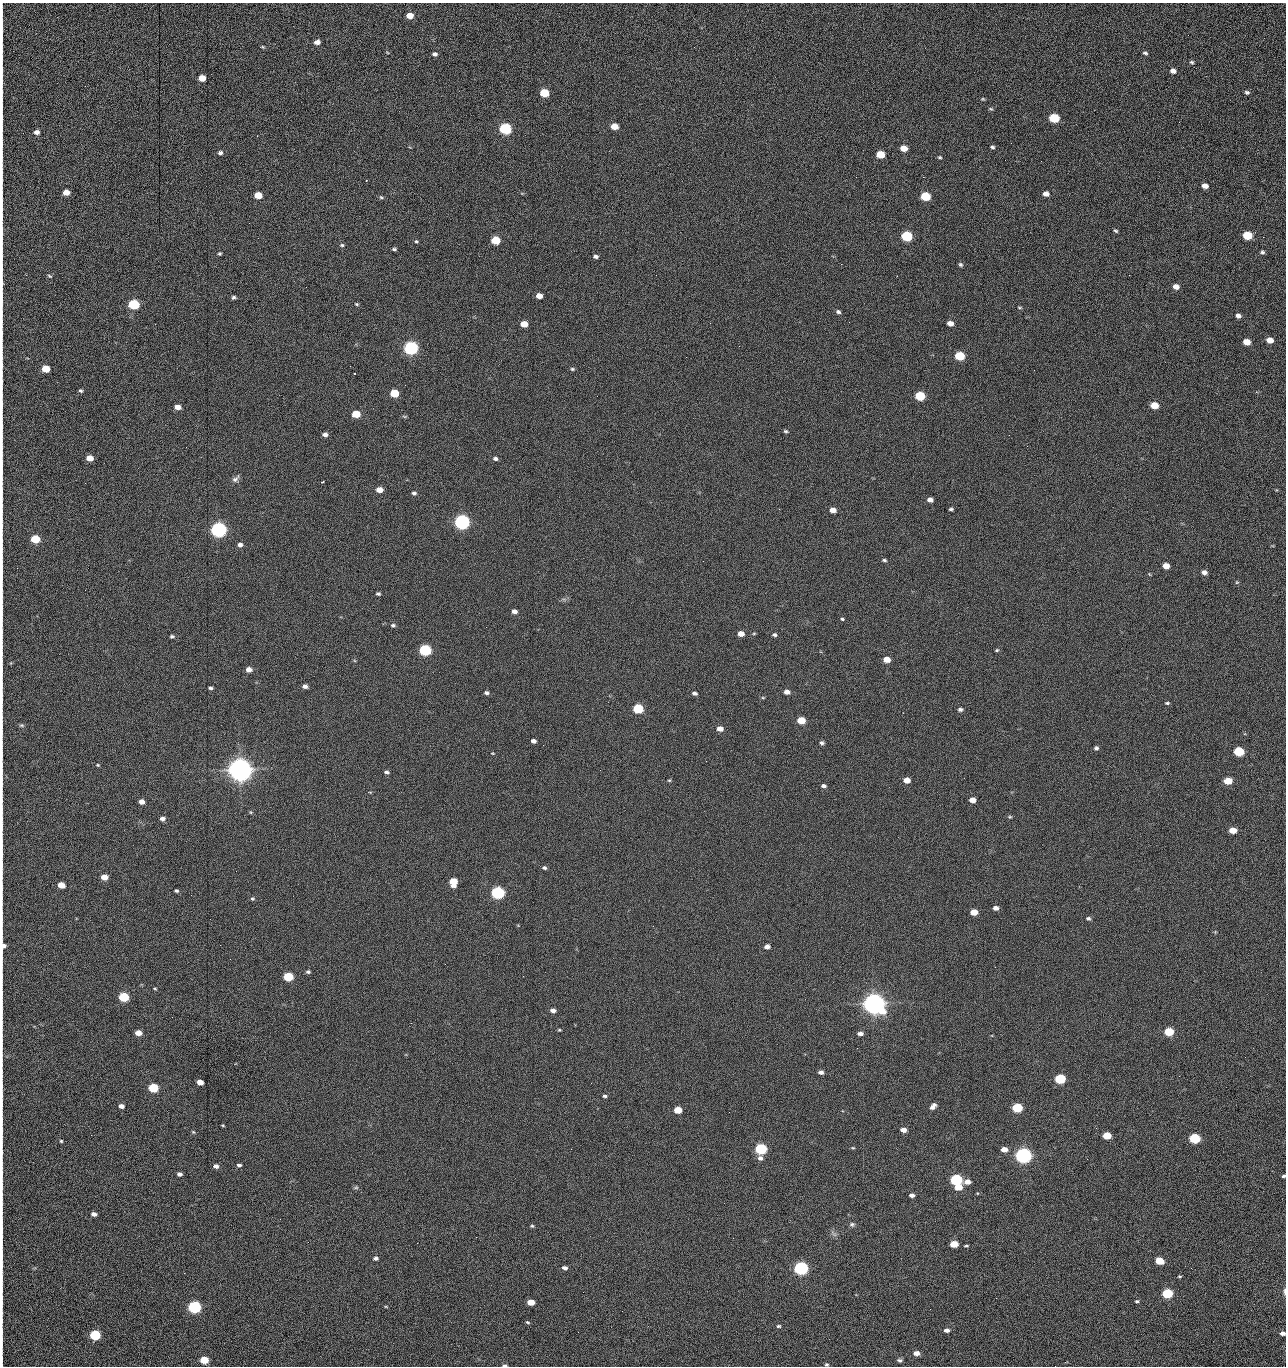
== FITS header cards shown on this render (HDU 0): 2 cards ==
NAXIS1  =                 1284 /fastest changing axis
NAXIS2  =                 1364 /next to fastest changing axis

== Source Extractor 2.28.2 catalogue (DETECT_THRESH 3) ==
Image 1284 x 1364 px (HDU 0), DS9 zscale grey, 1 PNG px = 1 image px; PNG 1288 x 1368 px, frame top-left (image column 1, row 1364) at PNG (2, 3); no overlay
Background 147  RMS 15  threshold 44.7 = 3 sigma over >= 5 px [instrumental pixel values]
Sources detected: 273; all 273 listed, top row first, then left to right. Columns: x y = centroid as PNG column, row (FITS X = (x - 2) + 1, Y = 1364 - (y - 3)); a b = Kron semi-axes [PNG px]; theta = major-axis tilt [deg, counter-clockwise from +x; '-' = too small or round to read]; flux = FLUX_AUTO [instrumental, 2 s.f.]
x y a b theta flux
410 16 6 5 - 1.3e+04
2 26 31 2 90 5.5e+03
1188 35 3 2 - 7.6e+02
317 42 5 4 - 5.2e+03
263 47 5 3 - 1.1e+03
387 52 5 3 - 7.5e+02
1145 53 6 5 - 1.8e+03
435 54 6 5 - 2.5e+03
2 59 21 2 90 4.4e+03
1192 62 6 5 - 1.7e+03
1173 71 6 5 - 4.5e+03
202 78 5 5 - 1.4e+04
1247 92 6 5 - 2.1e+03
2 93 14 2 90 2.8e+03
544 93 6 5 - 4.2e+04
983 99 5 4 - 1.2e+03
991 109 7 4 -18 1.4e+03
2 118 10 2 90 2.0e+03
1054 118 6 5 - 6.1e+04
1179 122 3 2 - 8.4e+02
614 126 6 5 - 1.4e+04
505 129 6 5 - 1.6e+05
37 132 6 5 - 4.9e+03
257 136 3 2 - 1.4e+03
2 143 22 2 90 4.4e+03
992 147 6 4 -22 1.9e+03
904 148 6 5 - 1.2e+04
220 153 6 5 - 2.4e+03
880 154 6 5 - 2.8e+04
940 157 5 3 - 1.4e+03
1005 160 2 2 - 7.4e+02
1041 161 2 2 - 1.2e+03
856 177 2 2 - 1.5e+03
923 177 2 2 - 2.1e+04
366 180 3 3 - 1.2e+03
1205 186 5 4 - 6.5e+03
66 192 5 5 - 1.0e+04
1046 194 6 5 - 5.9e+03
258 195 6 5 - 2.0e+04
925 196 6 5 - 5.2e+04
381 197 7 4 -30 1.5e+03
2 199 24 2 90 4.1e+03
2 231 15 3 -88 2.9e+03
1115 231 4 3 - 1.5e+03
1247 235 6 5 - 4.3e+04
907 236 6 5 - 1.0e+05
1263 237 2 2 - 6.0e+02
495 240 6 5 - 4.0e+04
416 241 5 3 - 1.3e+03
342 245 6 5 - 1.6e+03
394 249 5 4 - 1.7e+03
1262 252 4 4 - 2.0e+03
219 254 4 4 - 1.4e+03
596 256 5 4 - 2.5e+03
841 264 2 2 - 1.8e+04
960 265 5 4 - 1.8e+03
2 269 9 2 90 1.7e+03
49 276 6 4 -28 1.3e+03
2 283 13 3 -90 2.6e+03
306 287 2 2 - 3.9e+02
1176 287 6 5 - 7.2e+03
539 296 5 4 - 9.1e+03
234 297 5 4 - 2.0e+03
2 302 14 2 90 2.1e+03
134 304 6 5 - 1.0e+05
357 304 6 4 -27 1.3e+03
1020 308 6 3 -1 1.2e+03
838 312 5 4 - 2.1e+03
1238 316 5 4 - 3.7e+03
849 322 2 2 - 4.5e+02
710 323 2 2 - 2.3e+03
950 323 5 4 - 7.7e+03
524 324 6 5 - 1.5e+04
1270 340 5 5 - 1.0e+04
1247 342 6 5 - 1.6e+04
411 348 6 6 - 3.0e+05
960 356 6 5 - 5.7e+04
2 365 9 2 90 1.5e+03
350 366 3 2 - 1.7e+03
45 369 6 5 - 2.5e+04
572 369 6 5 - 1.5e+03
354 374 3 2 - 1.3e+03
2 382 8 2 90 1.4e+03
81 391 5 5 - 1.7e+03
1256 392 3 3 - 1.3e+03
394 393 6 5 - 3.6e+04
920 396 6 5 - 6.0e+04
2 405 14 2 90 2.4e+03
1154 405 6 5 - 1.9e+04
177 407 5 4 - 8.4e+03
356 414 6 5 - 2.9e+04
404 416 7 4 -1 1.2e+03
786 431 5 4 - 1.6e+03
325 434 5 4 - 3.9e+03
1009 435 2 2 - 7.8e+02
186 447 2 2 - 1.9e+03
90 458 5 5 - 1.2e+04
495 459 6 5 - 2.4e+03
2 464 15 2 90 2.8e+03
235 479 11 6 46 3.5e+03
322 482 4 2 - 1.1e+03
85 483 2 2 - 5.9e+02
379 490 6 5 - 1.0e+04
414 493 5 4 - 2.2e+03
930 500 5 4 - 5.4e+03
779 509 2 2 - 5.1e+02
951 509 4 3 - 1.7e+03
833 510 5 4 - 8.7e+03
462 522 6 6 - 5.0e+05
2 526 10 2 90 1.5e+03
218 530 6 6 - 5.4e+05
35 539 6 5 - 4.1e+04
240 545 6 5 - 3.7e+03
884 560 6 4 -11 1.6e+03
1166 566 5 5 - 1.3e+04
2 567 12 2 90 2.4e+03
1204 572 6 5 - 4.3e+03
1237 582 5 5 - 1.3e+03
378 594 4 3 - 1.8e+03
2 608 13 2 90 2.3e+03
514 611 5 4 - 4.5e+03
842 619 4 4 - 1.3e+03
393 625 5 5 - 2.1e+03
741 634 5 4 - 9.9e+03
774 635 5 4 - 2.0e+03
172 636 5 4 - 1.7e+03
425 650 6 5 - 1.6e+05
997 650 5 4 - 1.2e+03
887 659 5 4 - 1.4e+04
249 669 5 4 - 7.2e+03
305 686 5 4 - 4.1e+03
210 688 4 3 - 1.8e+03
787 692 6 4 -10 6.2e+03
486 693 5 4 - 2.4e+03
694 693 6 4 -10 2.6e+03
2 698 19 2 90 3.2e+03
763 698 5 3 - 1.1e+03
1167 703 5 3 - 1.5e+03
638 709 6 5 - 6.9e+04
960 709 5 4 - 2.6e+03
801 720 6 5 - 2.7e+04
21 725 7 5 0 1.7e+03
720 729 6 5 - 7.7e+03
533 741 5 4 - 4.1e+03
822 743 6 5 - 2.3e+03
543 745 2 2 - 2.2e+03
1096 748 5 5 - 2.1e+03
1239 751 6 5 - 7.7e+04
492 753 4 2 - 7.3e+02
2 755 9 2 90 1.3e+03
706 761 2 2 - 1.6e+03
98 765 4 3 - 9.1e+02
240 770 8 7 - 1.8e+06
387 772 5 4 - 2.6e+03
669 780 5 4 - 1.1e+03
907 780 5 4 - 1.0e+04
1228 781 6 5 - 2.5e+04
824 786 5 4 - 3.0e+03
972 800 5 4 - 8.0e+03
141 802 5 4 - 6.7e+03
250 812 5 3 - 9.6e+02
1010 817 5 4 - 1.2e+03
162 819 5 4 - 3.8e+03
2 825 22 2 90 3.9e+03
1233 830 5 4 - 1.5e+04
2 854 12 2 90 2.4e+03
544 868 4 3 - 1.8e+03
104 877 5 4 - 1.2e+04
453 882 6 6 - 2.7e+04
61 885 5 4 - 1.6e+04
176 891 4 4 - 1.7e+03
498 893 6 5 - 2.4e+05
252 899 5 5 - 1.5e+03
996 908 5 4 - 5.6e+03
974 912 6 4 -3 1.9e+04
1088 918 5 4 - 2.1e+03
3 946 9 5 86 5.0e+03
767 947 5 4 - 5.8e+03
308 972 5 4 - 2.0e+03
523 976 2 2 - 1.5e+03
288 977 6 5 - 6.1e+04
155 988 5 2 - 8.9e+02
124 997 6 5 - 7.5e+04
874 1004 8 7 - 1.5e+06
2 1009 12 2 90 1.9e+03
553 1010 6 5 - 4.5e+03
411 1023 2 2 - 3.6e+03
559 1030 5 3 - 1.1e+03
1169 1032 6 5 - 4.8e+04
138 1033 5 4 - 1.0e+04
860 1033 6 4 1 3.9e+03
857 1048 3 2 - 9.9e+02
1245 1057 2 2 - 1.2e+03
821 1072 5 4 - 3.4e+03
1179 1076 2 2 - 1.8e+03
1060 1079 6 5 - 8.9e+04
200 1082 5 4 - 9.9e+03
153 1088 6 5 - 6.4e+04
2 1094 11 2 90 1.7e+03
605 1096 5 4 - 1.9e+03
121 1106 5 4 - 5.1e+03
933 1106 7 4 48 4.9e+03
1017 1108 6 5 - 7.3e+04
678 1110 5 5 - 2.0e+04
729 1112 2 2 - 5.9e+02
223 1125 3 2 - 8.9e+02
1096 1128 2 2 - 4.8e+02
2 1130 12 2 90 2.0e+03
903 1130 5 4 - 7.1e+03
193 1132 5 4 - 1.1e+03
91 1135 2 2 - 1.7e+03
1107 1135 6 5 - 3.2e+04
1195 1138 6 5 - 9.9e+04
61 1141 3 3 - 1.2e+03
853 1148 5 3 - 9.8e+02
571 1149 2 2 - 7.0e+02
761 1149 6 5 - 1.5e+05
1004 1149 5 4 - 7.8e+03
2 1152 10 2 90 1.8e+03
1023 1155 6 5 - 6.3e+05
760 1158 6 6 - 3.6e+03
1087 1159 2 2 - 4.2e+02
239 1165 5 4 - 2.2e+03
216 1166 5 4 - 4.2e+03
179 1174 5 4 - 3.3e+03
1283 1176 4 3 - 1.5e+03
956 1180 6 5 - 1.5e+05
967 1182 7 5 8 6.9e+03
2 1186 15 2 90 2.9e+03
356 1187 6 5 - 1.6e+03
958 1187 6 5 - 1.7e+04
912 1195 5 4 - 4.3e+03
94 1214 5 4 - 4.2e+03
280 1219 2 2 - 1.4e+03
852 1224 7 6 - 2.4e+03
532 1226 5 4 - 1.4e+03
2 1229 15 2 90 2.1e+03
834 1234 11 4 -43 2.4e+03
476 1237 2 2 - 8.5e+03
308 1242 2 2 - 1.3e+03
417 1243 2 2 - 3.6e+03
954 1244 6 4 3 1.9e+04
966 1246 5 3 - 1.3e+03
376 1258 5 4 - 2.7e+03
1159 1261 6 5 - 2.7e+04
2 1264 13 2 90 2.5e+03
565 1268 6 4 -14 3.3e+03
801 1268 6 5 - 3.1e+05
1179 1276 5 3 - 1.2e+03
2 1290 9 2 90 1.6e+03
1285 1291 10 3 -90 1.9e+03
1167 1293 6 5 - 7.9e+04
2 1297 8 2 90 1.6e+03
996 1298 2 2 - 1.8e+03
1137 1301 5 3 - 1.4e+03
531 1302 6 4 -5 1.7e+04
194 1307 6 5 - 2.4e+05
386 1307 5 3 - 8.7e+02
622 1311 2 2 - 4.5e+02
528 1322 5 3 - 1.3e+03
778 1326 5 4 - 1.5e+03
947 1330 5 4 - 3.9e+03
2 1332 13 2 90 2.1e+03
578 1332 2 2 - 2.3e+03
1283 1333 5 4 - 4.8e+03
95 1335 6 5 - 9.2e+04
916 1353 5 4 - 6.7e+03
2 1359 9 2 90 1.2e+03
204 1360 5 5 - 3.0e+04
900 1360 6 4 -2 2.1e+03
826 1364 4 4 - 1.3e+03
504 1365 6 3 0 2.0e+03
1055 1366 2 2 - 1.3e+03
At the frame edge (FLAGS 8, measured only in part): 39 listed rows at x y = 2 26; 2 59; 2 93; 2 118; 2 143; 2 199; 2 231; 2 269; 2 283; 2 302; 2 365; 2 382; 2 405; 2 464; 2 526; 2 567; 2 608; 2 698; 2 755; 2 825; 2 854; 3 946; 2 1009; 2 1094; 2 1130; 2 1152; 1283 1176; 2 1186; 2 1229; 2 1264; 2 1290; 1285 1291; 2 1297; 2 1332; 1283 1333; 2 1359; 826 1364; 504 1365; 1055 1366

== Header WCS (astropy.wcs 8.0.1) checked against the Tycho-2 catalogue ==
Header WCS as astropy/WCSLIB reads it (CRVAL/CRPIX/CD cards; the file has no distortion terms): RA---TAN/DEC--TAN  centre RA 15:41:40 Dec +51:59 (235.42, +51.99 deg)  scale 1.26 arcsec/px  FOV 26.9' x 28.5'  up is +92 deg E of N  parity flipped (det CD > 0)
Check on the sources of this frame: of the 60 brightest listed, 10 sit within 2.0 arcsec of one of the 11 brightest Tycho-2 stars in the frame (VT <= 12.29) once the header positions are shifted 0.30 arcsec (0.30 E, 0.03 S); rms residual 0.96 arcsec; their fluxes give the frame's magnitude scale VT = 25.21 - 2.5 log10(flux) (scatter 0.20 mag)
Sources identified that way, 10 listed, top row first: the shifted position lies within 2.0 arcsec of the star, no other Tycho-2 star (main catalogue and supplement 1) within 4.0 arcsec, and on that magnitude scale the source's flux lands within +1.5 / -3 mag of the star's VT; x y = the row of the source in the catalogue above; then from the Tycho-2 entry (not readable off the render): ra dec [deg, ICRS J2000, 3 dp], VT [Tycho-2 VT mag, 2 dp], TYC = Tycho-2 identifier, HIP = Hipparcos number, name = IAU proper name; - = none
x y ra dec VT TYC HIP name
411 348 235.614 +52.064 11.61 3489-1132-1 - -
462 522 235.514 +52.049 11.19 3489-1407-1 - -
218 530 235.515 +52.133 11.12 3489-1380-1 - -
240 770 235.378 +52.130 9.31 3489-1322-1 76850 -
498 893 235.303 +52.042 11.52 3489-958-1 - -
874 1004 235.232 +51.912 9.59 3489-824-1 - -
1023 1155 235.143 +51.862 10.97 3489-1016-1 - -
956 1180 235.131 +51.886 12.29 3489-908-1 - -
801 1268 235.084 +51.941 11.45 3489-1346-1 - -
194 1307 235.075 +52.152 11.74 3489-912-1 - -